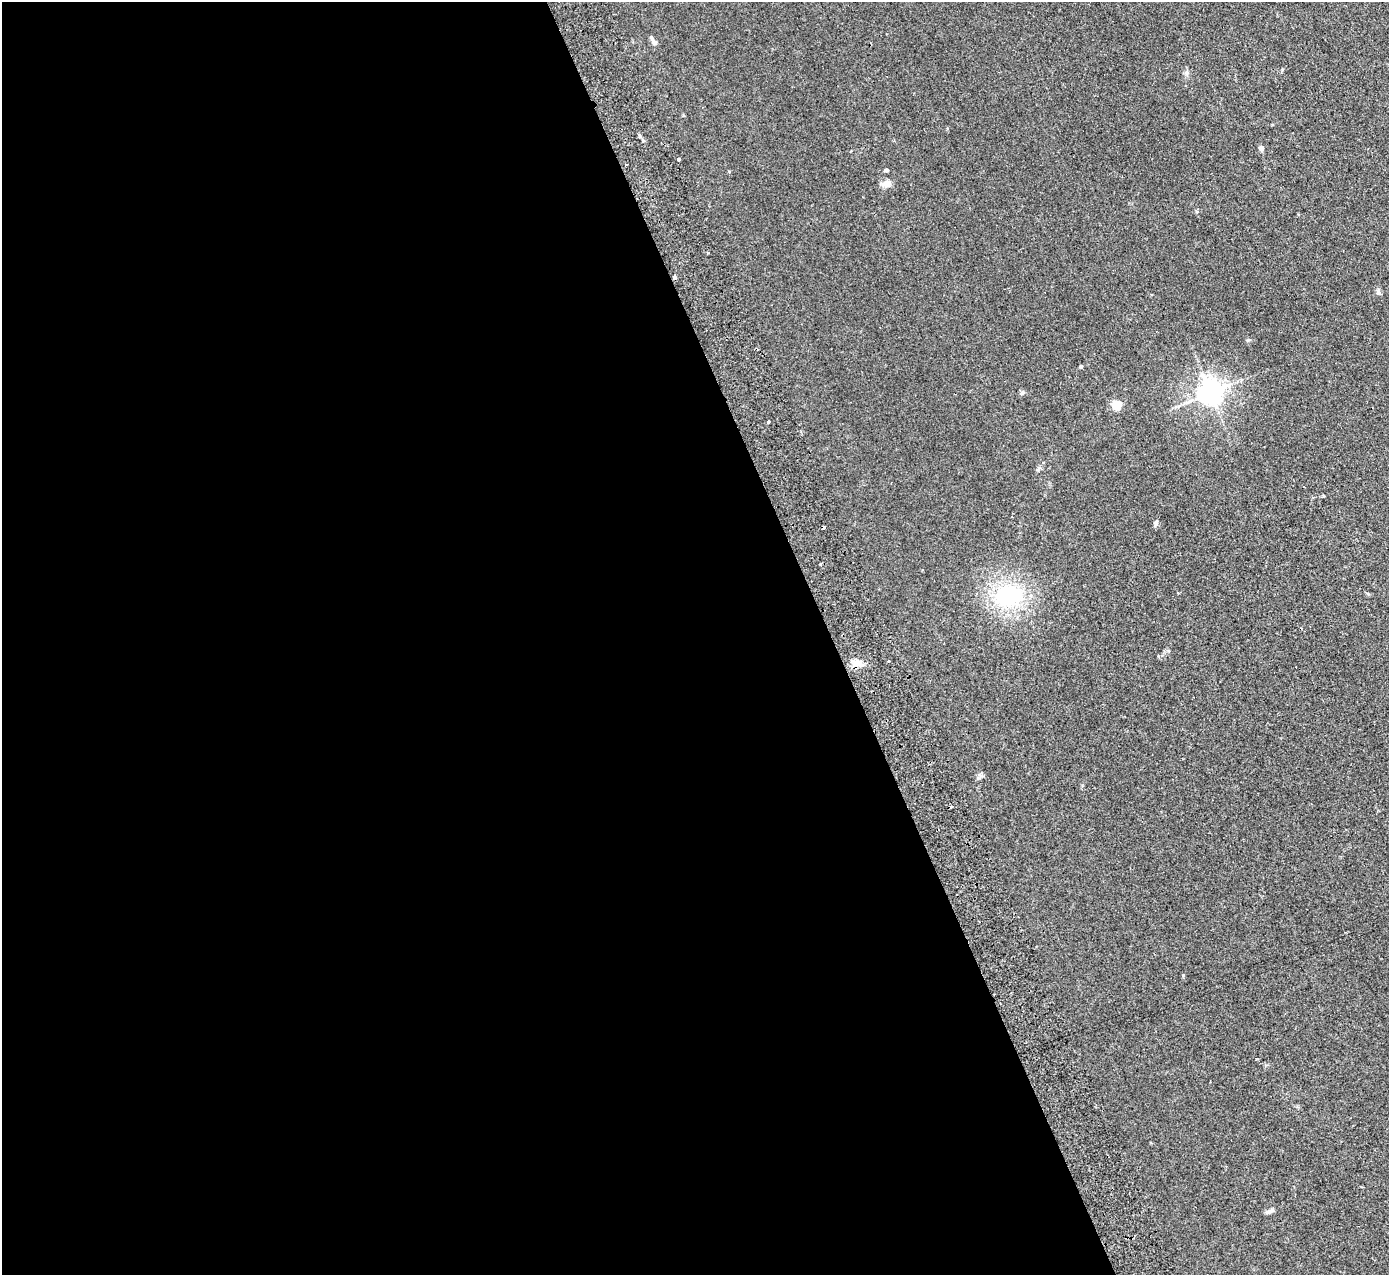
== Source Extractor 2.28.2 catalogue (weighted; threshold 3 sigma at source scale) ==
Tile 9 of 4 x 4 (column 1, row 3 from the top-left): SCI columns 55-1441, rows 1455-2727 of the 5655 x 5585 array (HDU 1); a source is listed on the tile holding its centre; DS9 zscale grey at full resolution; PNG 1391 x 1277 px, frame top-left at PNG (2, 2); no overlay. Shown black and unused: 60% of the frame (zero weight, under 2 of 3 exposures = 3% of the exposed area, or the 3 px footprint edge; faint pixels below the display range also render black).
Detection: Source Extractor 2.28.2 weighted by HDU 2 'WHT'; one run over the whole footprint, this tile lists its part. Background 0.0619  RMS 0.0074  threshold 0.0333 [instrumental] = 3 sigma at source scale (4.5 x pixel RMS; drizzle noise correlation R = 1.50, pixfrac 1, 0.05/0.05 arcsec/px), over >= 5 px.
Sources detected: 19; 2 cosmic-ray / hot-pixel residue — not listed; the other 17 listed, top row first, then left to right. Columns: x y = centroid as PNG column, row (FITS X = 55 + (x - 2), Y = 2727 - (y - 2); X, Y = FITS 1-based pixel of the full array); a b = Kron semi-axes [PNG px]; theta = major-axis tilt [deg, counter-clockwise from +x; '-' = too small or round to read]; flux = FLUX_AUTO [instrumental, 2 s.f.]
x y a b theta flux
654 42 9 6 -47 2.6
1261 148 6 6 - 1.6
679 159 3 3 - 6.2
886 170 4 3 - 2
885 184 13 8 11 3.6
675 277 4 3 - 2.7
1378 293 6 5 - 1.4
1081 367 5 4 - 0.81
1210 392 7 7 - 670
1022 393 7 4 44 1.1
1116 405 5 5 - 36
1156 523 10 4 76 1.6
820 564 3 3 - 1.8
922 570 3 2 - 0.76
1008 596 28 21 3 62
857 663 11 9 1 5.2
1272 1210 9 5 30 1.7
Overlapping masked pixels (flux is a lower limit): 1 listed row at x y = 675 277
Unlisted compact peaks at least as high as the median listed source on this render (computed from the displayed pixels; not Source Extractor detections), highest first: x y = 1248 340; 768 422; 1183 975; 1323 496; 640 136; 1282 70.